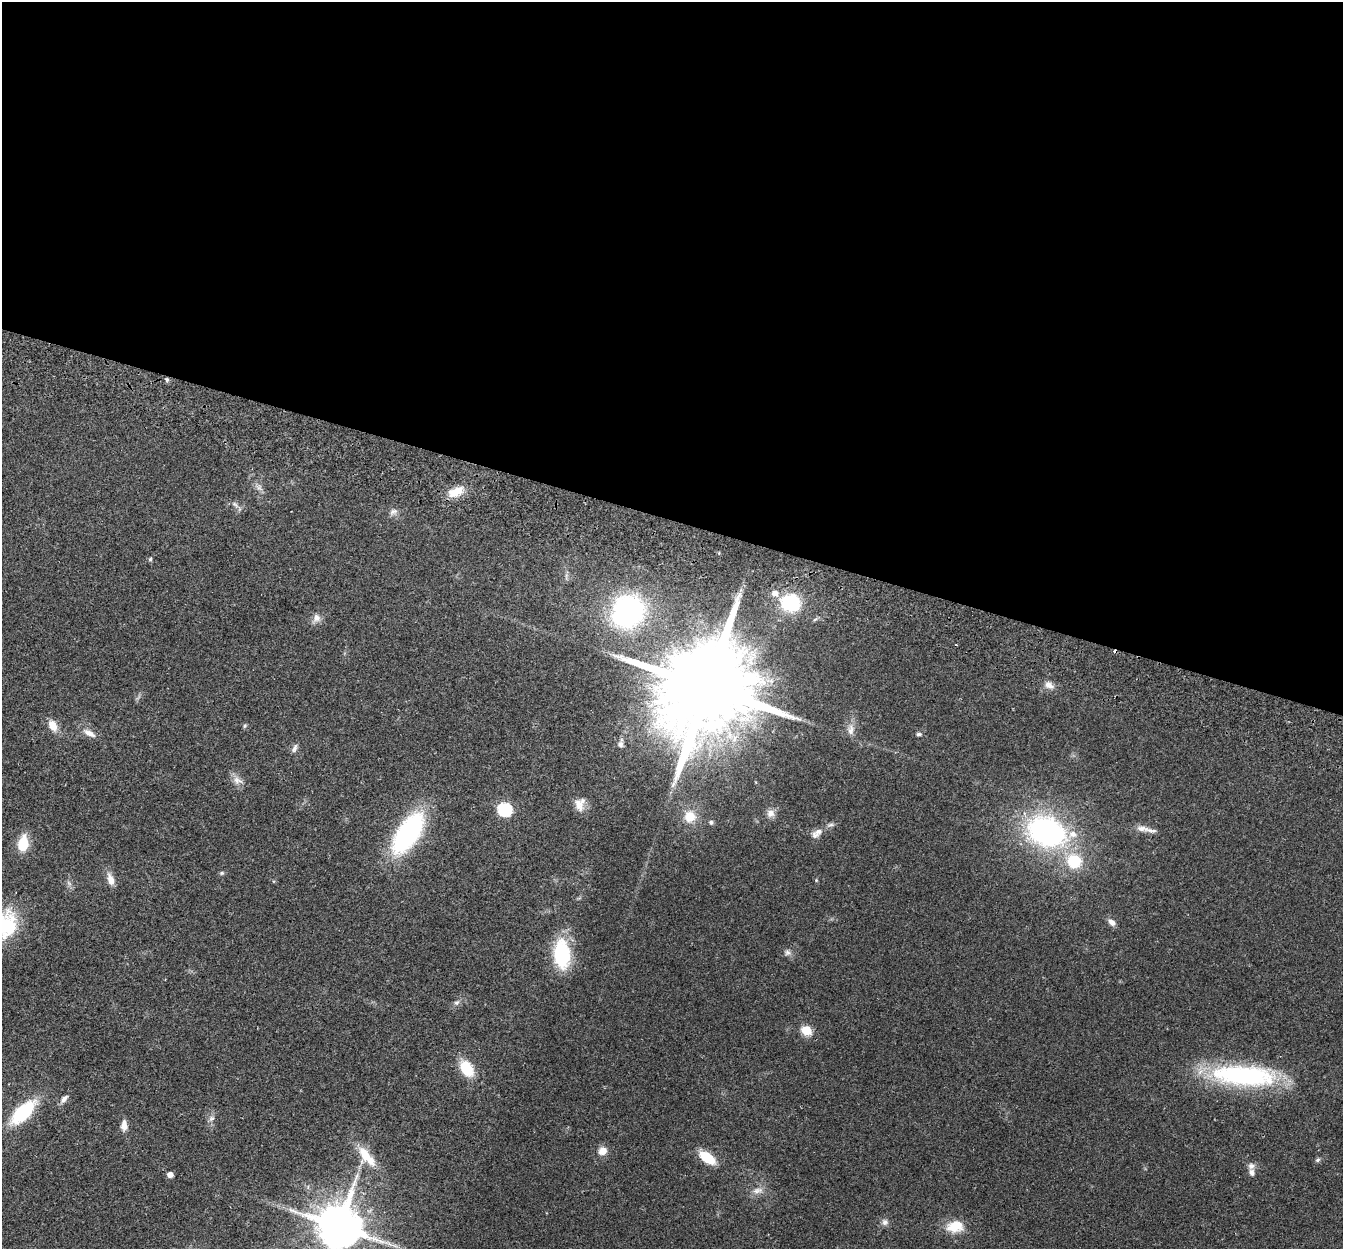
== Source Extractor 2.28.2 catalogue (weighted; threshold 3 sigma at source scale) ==
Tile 3 of 4 x 4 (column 3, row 1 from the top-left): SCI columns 2707-4047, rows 3931-5177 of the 5415 x 5496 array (HDU 1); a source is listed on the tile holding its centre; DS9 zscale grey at full resolution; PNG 1345 x 1251 px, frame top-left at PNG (2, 2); no overlay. Shown black and unused: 42% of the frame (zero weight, under 2 of 3 exposures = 3% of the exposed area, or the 3 px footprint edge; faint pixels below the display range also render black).
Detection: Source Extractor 2.28.2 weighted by HDU 2 'WHT'; one run over the whole footprint, this tile lists its part. Background 0.0604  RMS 0.0078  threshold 0.0353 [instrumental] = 3 sigma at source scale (4.5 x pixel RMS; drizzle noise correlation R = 1.50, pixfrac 1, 0.05/0.05 arcsec/px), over >= 5 px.
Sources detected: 62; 2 cosmic-ray / hot-pixel residue — not listed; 3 inside a brighter listed object's ellipse — not listed separately; the other 57 listed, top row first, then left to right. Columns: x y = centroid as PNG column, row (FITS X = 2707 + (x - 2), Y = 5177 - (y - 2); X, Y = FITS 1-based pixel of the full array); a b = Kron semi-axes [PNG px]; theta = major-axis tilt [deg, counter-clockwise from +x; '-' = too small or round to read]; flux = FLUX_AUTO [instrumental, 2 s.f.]
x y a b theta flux
167 380 6 4 89 1.5
259 487 12 7 -49 3.4
456 492 20 11 28 13
235 504 10 5 -47 2.4
393 512 12 8 33 3.3
150 559 6 5 - 1.1
775 593 8 6 -3 5.7
790 603 15 14 - 56
628 611 29 26 45 160
316 618 11 10 - 4.7
1049 685 12 8 -25 5
707 688 35 20 67 25000
52 725 15 10 -66 8.7
245 726 6 5 - 1.2
851 730 16 9 84 6.3
89 733 18 7 -28 6
919 734 6 4 1 1.6
620 744 7 7 - 2.2
295 748 12 6 71 2.7
237 780 15 10 -30 5.6
579 804 20 12 -70 8.1
504 809 7 6 - 120
770 813 11 10 - 5.1
690 816 13 13 - 13
711 822 5 5 - 1.8
830 825 11 5 6 2.4
1142 828 19 8 -8 5.9
818 831 14 9 51 5.8
1046 831 36 26 -22 170
408 833 39 18 56 140
23 843 13 8 80 25
1074 861 15 14 - 29
222 873 6 5 - 1.3
110 879 15 8 -72 7.2
816 880 5 4 - 0.78
1112 922 10 6 -40 4.3
5 925 39 29 56 52
788 953 9 7 -24 2.8
562 954 31 17 -85 54
457 1003 8 6 34 2.3
806 1030 6 5 - 38
466 1068 16 11 -58 26
1244 1076 74 23 -4 120
64 1099 12 6 48 3.8
23 1112 26 12 44 57
211 1118 10 6 39 2.8
124 1125 13 7 89 6.1
602 1151 11 10 - 6.6
366 1156 32 14 -51 20
707 1157 17 9 -36 23
1318 1160 7 5 40 1.6
1252 1173 8 6 -74 3.4
170 1175 5 4 - 5
758 1190 16 8 10 5.7
885 1222 9 8 - 3.2
339 1226 14 12 67 4000
955 1226 22 15 6 16
Overlapping masked pixels (flux is a lower limit): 1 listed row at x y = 167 380
Isophote crosses this tile's border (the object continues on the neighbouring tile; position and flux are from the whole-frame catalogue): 2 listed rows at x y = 5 925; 339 1226